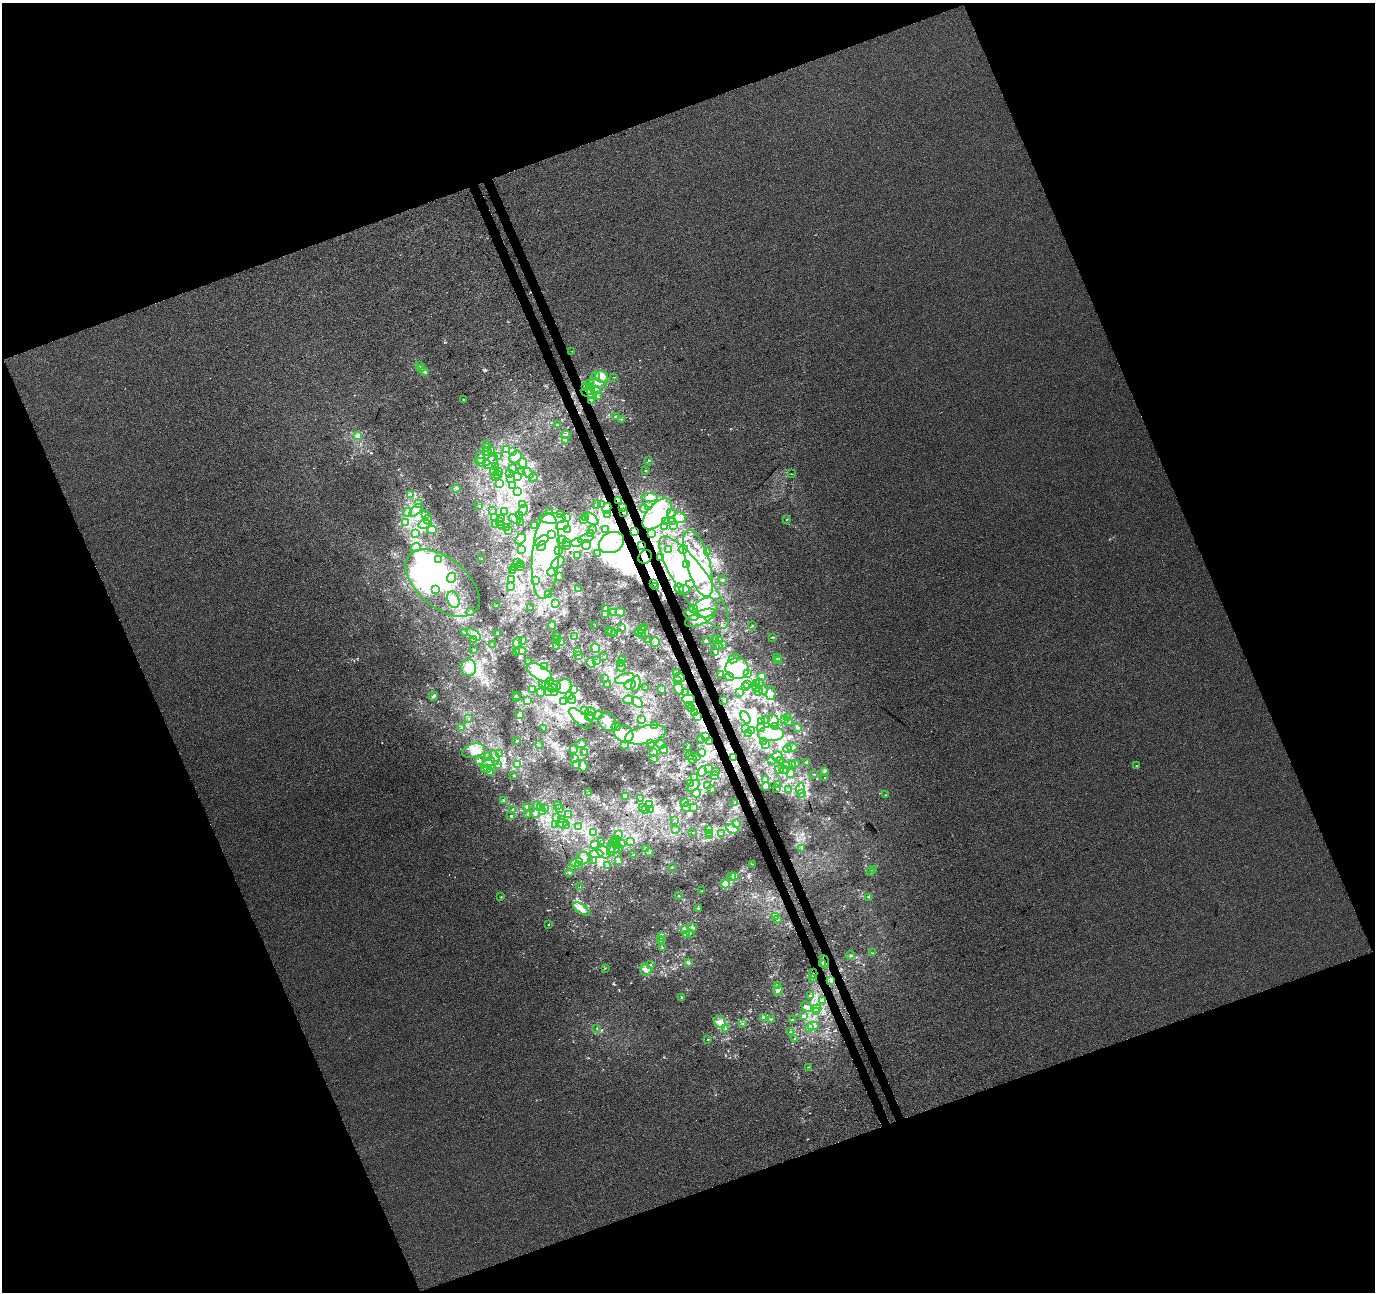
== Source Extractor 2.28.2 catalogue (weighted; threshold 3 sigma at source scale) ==
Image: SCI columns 58-5546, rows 156-5313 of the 5600 x 5413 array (HDU 1 of 3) = the unmasked area's bounding box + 8 px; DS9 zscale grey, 4 x 4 block average (1 PNG px = mean of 4 x 4 image px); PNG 1377 x 1294 px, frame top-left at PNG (2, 3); each listed source drawn as its Kron ellipse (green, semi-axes under 4 px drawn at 4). Shown black and unused: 42% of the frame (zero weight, under 3 of 4 exposures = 5% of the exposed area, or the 3 px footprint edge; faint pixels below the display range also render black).
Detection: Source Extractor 2.28.2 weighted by HDU 2 'WHT'. Background 2.91e-04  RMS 0.0047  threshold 0.0211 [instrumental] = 3 sigma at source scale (4.5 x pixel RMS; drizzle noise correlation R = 1.50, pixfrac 1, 0.0396/0.0396 arcsec/px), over >= 5 px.
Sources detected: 1182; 2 too faint to see at this stretch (4 x 4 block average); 223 inside a brighter object's white glare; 9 cosmic-ray / hot-pixel residue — neither listed nor drawn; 50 coinciding with a brighter row at this scale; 203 inside a brighter listed object's ellipse — not listed separately; of the other 695, all 500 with FLUX_AUTO >= 1.08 (the completeness limit of this list) listed and drawn (195 fainter detections not listed), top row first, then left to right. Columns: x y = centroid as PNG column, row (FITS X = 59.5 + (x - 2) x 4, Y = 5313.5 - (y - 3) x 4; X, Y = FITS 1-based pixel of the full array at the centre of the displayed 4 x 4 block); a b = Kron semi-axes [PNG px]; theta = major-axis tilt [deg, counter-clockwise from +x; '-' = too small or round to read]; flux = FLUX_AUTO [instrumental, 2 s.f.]
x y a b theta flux
572 351 2 2 - 1.4
419 365 3 2 - 2.8
422 369 2 2 - 1.4
424 371 2 2 - 2.5
595 375 4 2 - 5.5
602 377 6 5 - 18
614 377 2 2 - 1.2
589 383 2 2 - 1.8
598 384 9 4 -19 15
591 386 2 2 - 1.2
586 387 4 2 - 4
591 390 3 2 - 3.8
596 390 5 2 - 2.9
589 393 9 3 -25 15
597 396 2 2 - 2.3
463 399 2 2 - 1.8
591 400 2 2 - 1.7
616 416 2 2 - 1.7
621 419 2 2 - 1.5
558 425 2 2 - 1.2
566 435 5 2 - 4.5
357 436 3 3 - 9
566 440 3 2 - 2.2
487 445 2 2 - 1.1
486 447 2 2 - 1.4
492 450 3 3 - 6
507 450 2 2 - 2
488 451 2 2 - 2.7
512 451 4 3 - 16
498 456 3 2 - 1.8
480 457 6 3 -87 13
515 457 7 5 39 19
649 460 2 2 - 3
483 462 8 3 -4 71
491 462 8 5 43 15
523 463 5 4 - 11
496 466 4 3 - 6.4
512 469 2 2 - 1.8
494 471 4 2 - 3.2
498 471 2 2 - 1.2
522 471 2 2 - 1.4
646 471 2 2 - 1.9
510 473 2 2 - 1.1
528 473 6 3 -44 6.8
497 474 2 2 - 1.8
791 474 2 2 - 2.3
495 477 2 2 - 2.2
518 477 3 2 - 3
533 477 4 3 - 6
511 479 3 2 - 2
500 483 2 2 - 1.3
512 485 4 3 - 6.4
456 488 4 3 - 4.3
517 491 4 2 - 4.2
410 494 4 2 - 4.7
650 497 8 4 -1 14
618 501 4 3 - 7
418 503 4 3 - 5.1
601 504 3 3 - 15
523 505 3 2 - 5.1
596 505 2 2 - 1.8
649 505 2 2 - 1.3
479 506 2 2 - 2
622 507 3 3 - 5.6
607 508 5 3 - 7.8
644 509 4 3 - 6.1
416 510 7 3 45 11
523 510 6 4 66 12
492 511 3 2 - 1.7
408 512 4 3 - 8.7
504 512 2 2 - 1.7
549 512 3 2 - 3.3
623 512 2 2 - 2.4
671 513 4 2 - 5.7
425 514 2 2 - 1.7
608 514 3 3 - 15
657 514 19 10 48 120
519 515 2 2 - 2.1
560 515 4 3 - 4.6
494 517 2 2 - 3
567 517 3 3 - 6
585 517 3 2 - 3.6
679 517 6 5 - 19
502 518 3 3 - 7.1
515 519 6 3 -22 8
552 519 13 5 -1 39
583 519 3 3 - 6.5
592 519 8 4 -39 20
428 520 4 4 - 10
787 520 2 2 - 1.5
500 521 4 3 - 8.4
665 521 2 2 - 1.5
406 522 4 2 - 4.1
521 522 2 2 - 1.2
672 522 2 2 - 2.3
424 524 6 2 12 5.9
496 524 2 2 - 1.6
502 525 3 2 - 2.6
534 525 4 2 - 2
562 525 7 2 22 6.2
673 526 2 2 - 1.1
665 527 3 2 - 3.1
506 528 2 2 - 2.9
568 529 2 2 - 4.5
593 529 2 2 - 1.3
432 530 4 3 - 18
605 530 2 2 - 2
508 531 2 2 - 8.4
635 532 3 2 - 7
416 533 2 2 - 1.6
551 534 2 2 - 1.5
591 534 2 2 - 1.4
651 534 3 2 - 2
586 538 8 3 20 11
520 539 6 4 47 6.1
562 540 4 2 - 2.7
542 541 8 4 34 23
567 542 4 3 - 7.6
611 542 13 10 25 62
577 543 6 4 18 9.4
567 545 4 2 - 13
587 545 5 4 - 13
541 546 5 4 - 11
642 546 2 2 - 3.1
416 547 5 3 - 7.2
683 549 5 2 - 5.6
522 550 3 2 - 3.8
669 550 3 2 - 2.1
558 551 2 2 - 3.1
707 552 2 2 - 2.5
598 553 2 2 - 3.3
577 555 2 2 - 3.3
546 556 43 13 85 160
645 557 7 6 - 20
660 557 4 3 - 8.5
481 559 2 2 - 1.6
438 560 2 2 - 2.2
517 563 2 2 - 1.4
558 563 8 5 42 17
698 563 35 11 -74 120
520 564 3 2 - 4.5
686 564 2 2 - 1.7
521 567 3 3 - 5.7
515 568 2 2 - 1.1
512 570 2 2 - 4.6
551 572 4 3 - 7.5
559 577 2 2 - 2.1
451 578 5 3 - 7.8
511 580 3 2 - 2.8
723 580 2 2 - 2.8
535 581 3 2 - 2.3
443 583 43 24 -40 300
694 583 55 16 -55 190
654 584 3 2 - 3.4
690 584 4 3 - 6.7
510 586 2 2 - 1.1
655 586 3 2 - 3
578 588 3 2 - 2.5
679 588 5 4 - 11
684 589 5 3 - 8.5
436 590 3 3 - 14
549 595 2 2 - 1.9
453 600 8 5 -70 29
556 603 2 2 - 1.6
496 606 2 2 - 1.2
530 608 2 2 - 2.9
693 608 2 2 - 1.9
706 608 13 9 26 51
605 609 3 2 - 3.2
470 612 3 2 - 2.1
613 612 3 3 - 4.9
620 612 5 3 - 27
606 614 3 2 - 2.6
691 616 8 2 -23 7.9
700 618 16 6 24 40
552 625 4 2 - 3
752 625 2 2 - 2.6
595 626 2 2 - 1.7
621 627 2 2 - 1.6
644 628 2 2 - 1.5
642 629 3 2 - 3.2
608 631 3 2 - 3.1
612 632 3 2 - 2
639 632 4 2 - 4.5
465 633 2 2 - 1.8
615 633 3 2 - 3.2
474 634 8 4 -36 17
497 634 2 2 - 1.6
641 634 3 2 - 3.6
574 636 2 2 - 2
556 637 2 2 - 1.8
773 637 3 2 - 2.9
558 639 3 2 - 2.9
647 639 3 2 - 1.8
716 639 3 2 - 3.6
474 640 4 3 - 5
522 641 2 2 - 1.2
561 641 2 2 - 1.2
707 641 2 2 - 2.1
719 641 2 2 - 1.5
517 642 6 2 66 5.8
655 642 5 3 - 5.8
492 644 2 2 - 1.4
722 644 3 2 - 3.6
556 646 2 2 - 1.3
718 646 4 2 - 3.7
595 648 5 3 - 23
474 650 2 2 - 1.5
521 651 5 3 - 12
715 651 4 3 - 3.7
516 652 3 2 - 4.6
578 652 2 2 - 1.7
579 655 3 2 - 4.3
604 657 2 2 - 1.8
734 658 6 2 42 4.3
777 658 4 3 - 8.8
623 659 2 2 - 1.6
597 661 3 3 - 4.2
779 661 3 3 - 3
528 662 2 2 - 2.4
591 663 5 3 - 44
621 663 3 3 - 6.7
545 667 2 2 - 1.9
621 667 4 3 - 5.3
469 668 8 7 - 56
737 668 12 10 -8 110
539 672 14 7 -30 67
676 672 4 3 - 5.3
748 673 2 2 - 1.1
721 675 3 2 - 2.4
762 676 4 3 - 5.6
679 677 5 4 - 28
729 677 4 3 - 6.6
625 678 10 4 16 23
605 679 2 2 - 1.4
678 681 3 2 - 4.2
550 682 2 2 - 2.3
756 683 2 2 - 1.5
759 683 2 2 - 1.1
608 684 2 2 - 1.7
636 684 8 3 80 11
747 684 2 2 - 1.5
543 685 2 2 - 1.5
546 685 3 2 - 3.8
556 685 5 2 - 5.3
630 685 5 5 - 90
564 686 8 7 - 24
646 687 2 2 - 2.8
746 687 2 2 - 1.2
756 687 3 2 - 2.7
552 688 4 2 - 3.8
532 689 3 2 - 2.7
573 689 4 3 - 6
679 689 6 4 -73 14
662 690 2 2 - 1.3
764 690 4 4 - 7.4
540 692 2 2 - 1.2
548 692 3 2 - 3.6
555 692 2 2 - 1.8
759 692 3 2 - 2.1
685 693 3 2 - 3.4
740 693 2 2 - 1.2
771 694 6 5 - 13
516 695 3 2 - 2.8
570 695 2 2 - 2.8
433 696 4 2 - 5.1
517 697 3 2 - 1.9
688 699 6 4 -3 17
527 700 4 3 - 7.6
572 700 4 2 - 2.7
628 700 5 2 - 6.1
724 700 3 2 - 1.1
563 701 3 3 - 9.2
637 702 7 3 -45 28
689 706 2 2 - 2.1
692 709 3 2 - 6.8
585 710 2 2 - 4
590 712 5 4 - 11
695 712 4 3 - 8.7
519 714 3 3 - 4.8
598 715 5 3 - 5.2
697 716 3 2 - 4.6
590 717 5 2 - 3.5
745 717 7 4 -61 96
469 718 2 2 - 1.1
581 718 14 6 -40 52
788 718 3 2 - 2.3
642 720 3 2 - 2
765 720 2 2 - 1.3
784 720 2 2 - 1.3
762 721 2 2 - 8.8
773 721 7 5 -86 15
789 721 3 2 - 3.8
607 722 10 8 -50 27
655 725 3 2 - 5
776 726 2 2 - 1.9
616 727 4 2 - 5.1
797 727 4 2 - 3.1
462 728 2 2 - 1.7
544 728 2 2 - 2.8
761 728 4 4 - 6.7
745 729 3 2 - 2.8
751 731 2 2 - 1.5
748 733 2 2 - 1.7
624 734 10 8 -28 39
771 734 13 7 2 44
645 735 21 9 12 110
706 737 2 2 - 1.9
701 739 2 2 - 1.2
517 741 2 2 - 3.8
763 741 4 2 - 3.2
709 742 2 2 - 1.9
650 743 2 2 - 1.9
581 744 5 3 - 8.8
661 744 4 3 - 6.4
766 744 4 2 - 4.2
539 745 2 2 - 1.2
625 746 2 2 - 1.1
687 747 3 2 - 1.5
793 748 5 3 - 8
574 749 2 2 - 2.3
787 749 4 2 - 5.4
664 750 4 2 - 6
474 751 11 7 14 31
584 752 3 2 - 1.1
500 753 4 2 - 2.8
654 753 4 2 - 5.2
702 753 3 2 - 3.2
689 755 3 2 - 1.6
696 756 2 2 - 1.1
777 756 5 5 - 38
487 757 2 2 - 1.4
495 757 7 4 -76 16
733 757 4 2 - 53
574 759 3 2 - 3.9
654 759 2 2 - 1.4
692 759 5 3 - 5.3
479 760 4 2 - 3.3
771 760 3 2 - 2.2
781 760 3 2 - 4
807 762 2 2 - 1.3
488 763 7 3 34 12
796 763 2 2 - 2.2
577 764 3 2 - 5.2
497 765 4 2 - 3.2
517 765 3 3 - 6.1
793 765 2 2 - 2
583 766 6 4 -81 17
787 766 3 3 - 3.8
1136 766 3 2 - 2.1
484 769 3 2 - 5.5
488 769 3 2 - 4.1
708 769 2 2 - 2.4
779 769 4 3 - 5.8
784 770 4 3 - 10
702 771 5 4 - 8.7
825 771 2 2 - 2.2
490 772 4 2 - 6.7
715 772 2 2 - 1.3
791 774 4 4 - 9.5
813 774 3 2 - 1.4
714 775 3 2 - 3.1
514 776 2 2 - 1.7
695 777 3 2 - 2
825 777 2 2 - 1.4
765 780 3 2 - 3.6
690 783 3 2 - 2.5
778 785 4 2 - 4
693 786 7 4 43 12
707 786 4 2 - 4.2
766 786 4 2 - 5.5
712 789 2 2 - 1.1
777 789 4 2 - 4.6
800 789 5 4 - 12
789 790 2 2 - 2.5
589 793 2 2 - 1.6
697 793 4 2 - 3
801 794 2 2 - 1.5
885 795 2 2 - 1.6
626 797 2 2 - 1.2
641 799 2 2 - 1.9
503 800 2 2 - 2.4
685 803 4 2 - 5
735 803 3 2 - 1.5
557 805 2 2 - 1.3
649 805 3 2 - 4.5
537 806 3 2 - 3.7
526 807 2 2 - 1.5
643 807 2 2 - 2.6
686 807 5 3 - 9.4
541 808 3 2 - 2.9
559 808 2 2 - 1.2
693 808 2 2 - 2.1
546 809 2 2 - 1.3
645 809 2 2 - 1.8
513 810 3 2 - 3.4
651 810 2 2 - 1.3
542 811 2 2 - 1.5
535 813 4 2 - 4.9
528 814 2 2 - 2.1
569 815 2 2 - 1.4
511 816 3 2 - 3.6
556 817 3 3 - 4
562 819 2 2 - 1.2
675 821 2 2 - 2.2
562 823 6 3 10 8.9
737 824 2 2 - 1.4
555 825 2 2 - 1.7
567 825 2 2 - 2.1
578 827 2 2 - 1.6
709 829 2 2 - 1.8
732 829 6 4 -27 13
675 830 2 2 - 1.1
594 832 2 2 - 1.1
693 832 2 2 - 1.2
710 833 2 2 - 3
721 834 2 2 - 1.8
619 835 3 2 - 3.3
710 836 2 2 - 1.9
616 839 3 2 - 1.6
615 841 3 2 - 2.1
631 841 3 2 - 2.4
602 842 3 2 - 4.6
614 843 2 2 - 1.4
621 843 2 2 - 1.9
595 844 2 2 - 1.2
617 845 2 2 - 1.3
611 847 5 4 - 8.7
646 848 3 2 - 1.7
802 848 2 2 - 1.2
619 849 5 2 - 4
613 850 7 3 35 11
604 852 8 5 -36 15
650 852 2 2 - 2
596 854 7 4 3 17
634 854 2 2 - 1.3
583 858 7 6 - 19
594 861 2 2 - 2.1
619 861 3 2 - 3.1
576 862 7 4 13 19
752 864 2 2 - 1.3
578 866 2 2 - 1.1
608 866 2 2 - 2.1
672 867 2 2 - 1.8
873 869 2 2 - 1.1
870 871 2 2 - 1.4
569 872 4 2 - 3.6
732 876 2 2 - 2.6
735 877 3 2 - 2.7
726 884 4 4 - 12
580 887 2 2 - 1.1
702 891 2 2 - 1.6
679 896 2 2 - 2
501 897 2 2 - 2.1
869 897 3 2 - 2.2
699 908 2 2 - 1.6
581 909 10 4 -35 17
776 917 4 2 - 5
778 919 3 2 - 5
549 924 2 2 - 1.2
693 928 4 3 - 5.6
685 930 4 2 - 2.4
687 934 2 2 - 1.1
690 934 2 2 - 1.2
662 937 3 2 - 2.7
661 940 3 2 - 1.4
662 947 3 2 - 1.9
873 953 2 2 - 1.5
850 955 4 3 - 5
825 962 7 2 -70 4
689 963 3 3 - 3.4
823 964 2 2 - 1.8
650 965 2 2 - 2
605 968 2 2 - 1.6
646 970 6 5 - 23
813 974 5 2 - 6.1
813 979 2 2 - 1.5
831 980 3 2 - 2.4
778 985 4 3 - 5.4
778 991 5 3 - 7
810 996 4 3 - 4.1
682 997 3 2 - 3.3
822 1000 3 2 - 1.9
807 1007 6 4 -45 11
816 1009 5 2 - 6.6
816 1012 2 2 - 1.5
804 1015 2 2 - 2.1
764 1017 4 3 - 6.3
771 1019 2 2 - 1.7
792 1020 4 3 - 4.5
720 1022 6 5 - 37
743 1024 3 2 - 1.6
813 1026 5 3 - 7.8
597 1028 2 2 - 1.5
726 1028 2 2 - 1.6
809 1028 4 4 - 26
790 1032 3 2 - 1.8
708 1039 2 2 - 1.2
794 1039 2 2 - 1.6
808 1067 2 2 - 1.3
Overlapping masked pixels (flux is a lower limit): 15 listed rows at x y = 591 400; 618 501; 607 508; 623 512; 608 514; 635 532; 642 546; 645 557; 660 557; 694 583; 654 584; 655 586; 733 757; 825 962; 813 974
Diffuse or blended objects may show on this block-average render without a row.